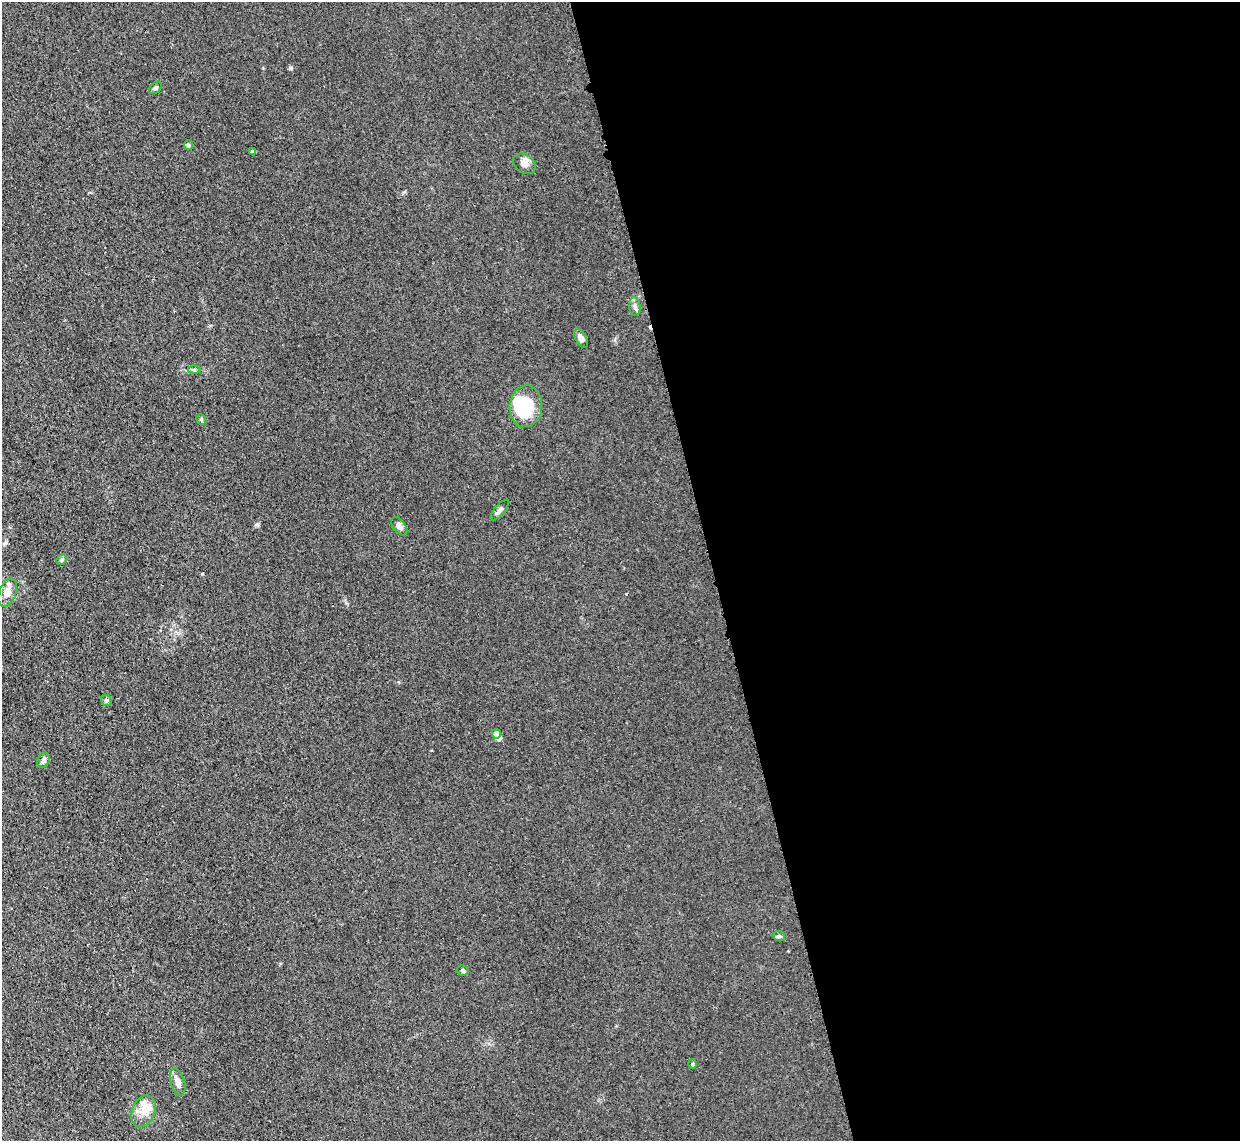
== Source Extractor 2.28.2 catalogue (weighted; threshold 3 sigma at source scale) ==
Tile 8 of 4 x 4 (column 4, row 2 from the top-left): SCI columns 3739-4976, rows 2431-3569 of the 5002 x 4979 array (HDU 1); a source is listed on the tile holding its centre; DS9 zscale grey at full resolution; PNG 1242 x 1143 px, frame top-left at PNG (2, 2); each listed source drawn as its Kron ellipse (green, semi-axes under 4 px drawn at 4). Shown black and unused: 43% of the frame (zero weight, under 3 of 4 exposures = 3% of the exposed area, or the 3 px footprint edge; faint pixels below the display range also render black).
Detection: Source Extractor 2.28.2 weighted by HDU 2 'WHT'; one run over the whole footprint, this tile lists its part. Background 0.0232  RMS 0.004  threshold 0.018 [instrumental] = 3 sigma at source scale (4.5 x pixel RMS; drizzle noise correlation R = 1.50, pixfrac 1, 0.05/0.05 arcsec/px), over >= 5 px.
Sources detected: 27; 2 inside a brighter object's white glare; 2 cosmic-ray / hot-pixel residue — neither listed nor drawn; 2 inside a brighter listed object's ellipse — not listed separately; the other 21 listed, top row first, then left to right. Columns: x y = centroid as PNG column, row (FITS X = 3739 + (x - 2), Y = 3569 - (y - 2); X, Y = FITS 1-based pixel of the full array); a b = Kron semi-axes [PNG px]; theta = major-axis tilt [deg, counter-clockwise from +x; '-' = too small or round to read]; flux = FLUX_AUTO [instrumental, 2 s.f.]
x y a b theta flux
156 88 7 5 40 0.69
188 145 5 4 - 0.83
253 151 4 3 - 0.96
524 164 12 9 -36 2.2
635 307 9 5 -84 1.2
581 338 10 5 -62 1.7
194 370 6 4 -1 0.55
526 406 21 16 85 14
201 420 6 4 -70 0.53
500 510 13 5 50 1.3
399 526 10 6 -54 1.6
62 560 6 5 - 0.73
7 593 15 8 69 3.3
106 700 6 5 - 0.76
496 734 5 4 - 5
43 760 8 5 64 1.1
779 936 6 5 - 0.73
463 971 6 5 - 0.79
692 1064 4 4 - 0.42
178 1082 14 7 -75 2.7
143 1111 16 11 68 4.9
Unlisted compact peaks at least as high as the median listed source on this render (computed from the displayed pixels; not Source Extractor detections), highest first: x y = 290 68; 257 524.